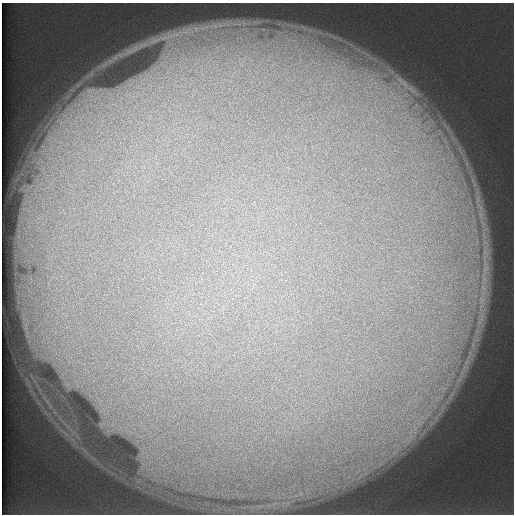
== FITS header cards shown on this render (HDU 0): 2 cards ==
NAXIS1  =                  512 /
NAXIS2  =                  512 /

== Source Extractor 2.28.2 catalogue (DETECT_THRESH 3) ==
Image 512 x 512 px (HDU 0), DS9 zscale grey, 1 PNG px = 1 image px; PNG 516 x 516 px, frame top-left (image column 1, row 512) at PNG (2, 3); no overlay
Background 126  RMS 5.9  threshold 17.6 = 3 sigma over >= 5 px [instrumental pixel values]
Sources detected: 5; all 5 listed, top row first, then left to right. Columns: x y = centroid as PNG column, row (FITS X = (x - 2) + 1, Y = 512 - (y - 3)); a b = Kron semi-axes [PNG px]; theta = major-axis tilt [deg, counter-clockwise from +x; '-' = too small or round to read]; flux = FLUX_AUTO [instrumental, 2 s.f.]
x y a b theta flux
186 32 8 4 18 1500
164 38 24 6 3 5000
412 90 33 10 -41 12000
400 99 24 7 -61 8100
416 106 12 7 71 3200